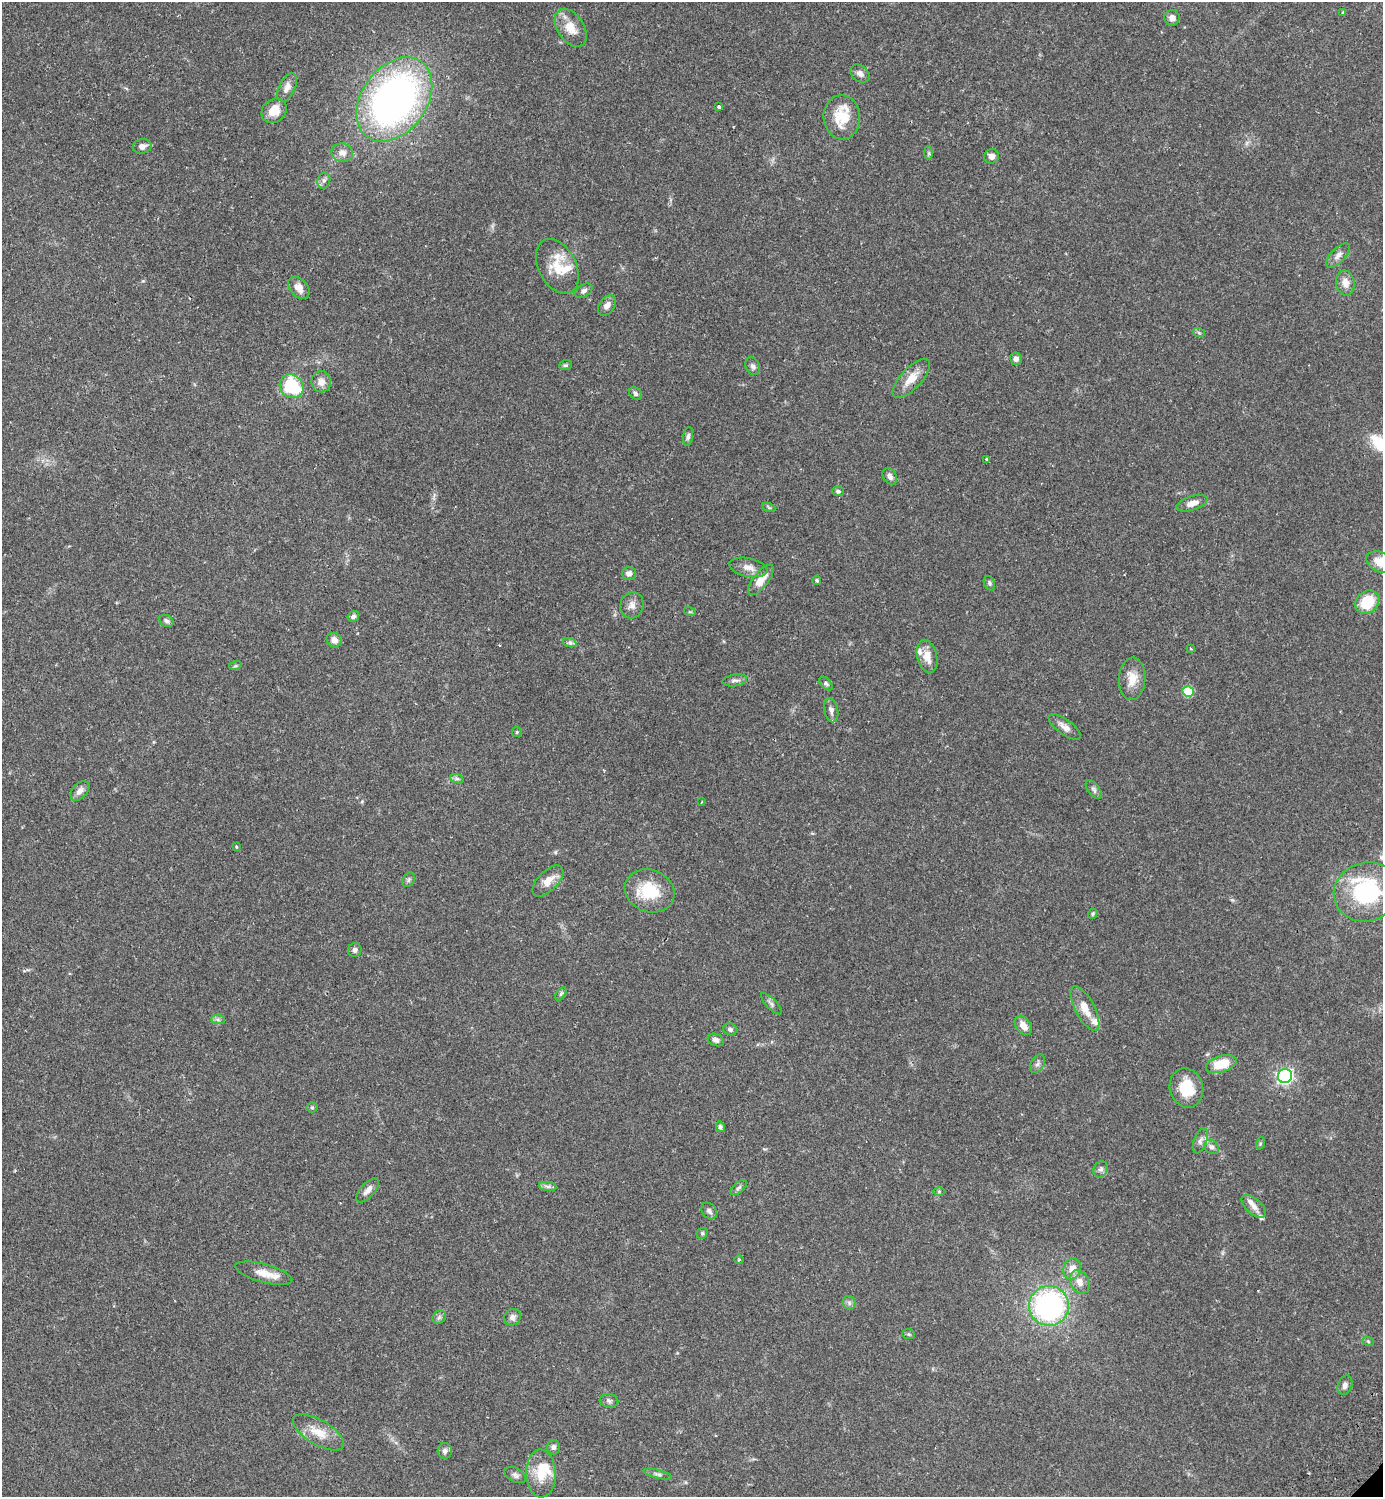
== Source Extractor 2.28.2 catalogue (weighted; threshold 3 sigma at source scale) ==
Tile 11 of 4 x 4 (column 3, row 3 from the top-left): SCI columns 3105-4485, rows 1540-3034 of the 6069 x 6072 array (HDU 1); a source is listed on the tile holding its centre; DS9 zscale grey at full resolution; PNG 1385 x 1499 px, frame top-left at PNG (2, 2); each listed source drawn as its Kron ellipse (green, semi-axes under 4 px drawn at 4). Shown black and unused: <1% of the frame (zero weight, under 2 of 3 exposures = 3% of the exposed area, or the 3 px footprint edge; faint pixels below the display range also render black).
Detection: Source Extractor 2.28.2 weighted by HDU 2 'WHT'; one run over the whole footprint, this tile lists its part. Background 0.0696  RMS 0.0052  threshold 0.0235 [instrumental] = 3 sigma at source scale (4.5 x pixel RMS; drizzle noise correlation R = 1.50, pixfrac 1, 0.05/0.05 arcsec/px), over >= 5 px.
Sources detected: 117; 1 inside a brighter object's white glare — neither listed nor drawn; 6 inside a brighter listed object's ellipse — not listed separately; the other 110 listed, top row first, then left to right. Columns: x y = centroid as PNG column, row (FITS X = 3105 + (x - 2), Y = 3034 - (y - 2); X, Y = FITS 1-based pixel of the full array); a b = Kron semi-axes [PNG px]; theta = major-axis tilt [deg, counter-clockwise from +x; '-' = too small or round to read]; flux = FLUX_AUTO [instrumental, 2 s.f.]
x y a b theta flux
1343 12 3 2 - 0.52
1172 18 8 8 - 2.3
571 28 21 13 -57 8.3
860 73 11 7 -37 2.4
287 87 15 8 64 3.7
394 99 46 32 54 220
719 107 4 3 - 1.5
274 111 14 11 41 7.7
842 117 22 18 -86 15
142 146 9 7 10 2.6
342 153 11 9 -12 3.6
929 153 7 4 -89 0.87
991 156 7 7 - 2.3
324 180 8 6 74 1.6
1338 256 15 7 47 2.9
557 266 29 18 -63 14
1345 283 12 9 -79 4.3
299 288 13 8 -48 4.1
584 291 9 6 31 1.7
607 306 11 7 54 3.2
1199 333 6 4 -19 0.71
1016 359 6 6 - 1.7
565 365 6 5 - 0.78
753 366 9 7 -62 1.8
911 378 25 10 47 7.9
321 382 10 10 - 3.8
292 386 12 11 - 31
636 394 7 5 -47 1.3
688 436 10 5 80 1.5
986 459 3 3 - 1.5
890 476 9 6 -59 2.1
838 491 5 4 - 0.96
1192 503 16 7 17 3.9
769 508 6 4 -19 0.67
1381 562 15 9 -24 7.9
748 567 19 9 -12 4.3
629 573 7 7 - 2.1
761 580 18 7 52 7.2
817 580 5 4 - 0.81
989 583 7 5 -66 1
1367 602 13 11 43 15
632 605 13 11 73 3.4
690 612 6 4 -17 0.57
353 616 6 5 - 1.1
166 621 7 5 -31 1.5
334 640 8 7 - 3.5
570 643 7 4 -18 1.1
1191 649 3 3 - 0.98
927 656 17 10 -76 6
235 666 6 4 18 0.67
1132 679 21 13 87 7.6
735 680 12 6 8 1.8
826 683 8 5 -45 1.1
1188 691 5 5 - 22
831 710 12 7 -77 2.3
1065 727 19 7 -36 3.4
517 732 5 5 - 0.68
457 779 7 4 -18 1
1094 790 11 5 -52 1.4
80 791 11 7 46 3
701 802 3 2 - 0.38
236 847 4 4 - 0.86
409 880 8 5 58 1.1
548 881 19 10 45 5.8
650 891 25 21 -20 20
1367 892 33 29 18 52
1093 914 5 4 - 0.71
355 950 7 6 - 1.9
561 994 7 4 53 0.89
771 1004 14 5 -46 1.6
1085 1008 24 9 -62 7.4
218 1019 7 4 -1 1.1
1023 1025 11 7 -54 4.3
730 1029 7 6 - 1.3
716 1040 8 6 -20 1.8
1038 1064 10 6 60 1.7
1221 1064 16 8 18 13
1285 1076 7 7 - 130
1186 1088 20 16 -75 13
312 1107 5 5 - 0.71
720 1127 5 4 - 1
1200 1141 13 6 69 2.1
1260 1143 6 4 71 0.72
1212 1147 8 6 -42 1.9
1101 1169 8 7 - 1.5
548 1186 9 4 -8 1.4
739 1188 10 5 41 1.2
368 1190 15 7 48 3.2
939 1191 6 4 0 0.69
1254 1206 14 7 -42 3.2
709 1211 9 7 -53 1.8
702 1233 6 5 - 0.77
739 1260 5 3 - 0.54
1072 1269 11 8 71 4.9
264 1273 29 9 -15 7.1
1080 1282 12 9 -64 4.4
849 1303 7 6 - 1.3
1049 1306 20 20 - 100
439 1317 7 6 - 1.2
512 1317 9 8 - 2.2
908 1334 6 5 - 0.79
1368 1341 6 3 -19 0.54
1345 1385 10 7 68 2.2
609 1401 9 6 -10 1.5
318 1432 29 12 -30 9.4
553 1447 7 6 - 1.6
445 1451 8 7 - 2
541 1473 24 15 -88 11
658 1474 14 4 -15 1.5
515 1475 11 7 -28 1.8
Overlapping masked pixels (flux is a lower limit): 1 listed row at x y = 911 378
Isophote crosses this tile's border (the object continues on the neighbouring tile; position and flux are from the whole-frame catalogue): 1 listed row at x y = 1381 562